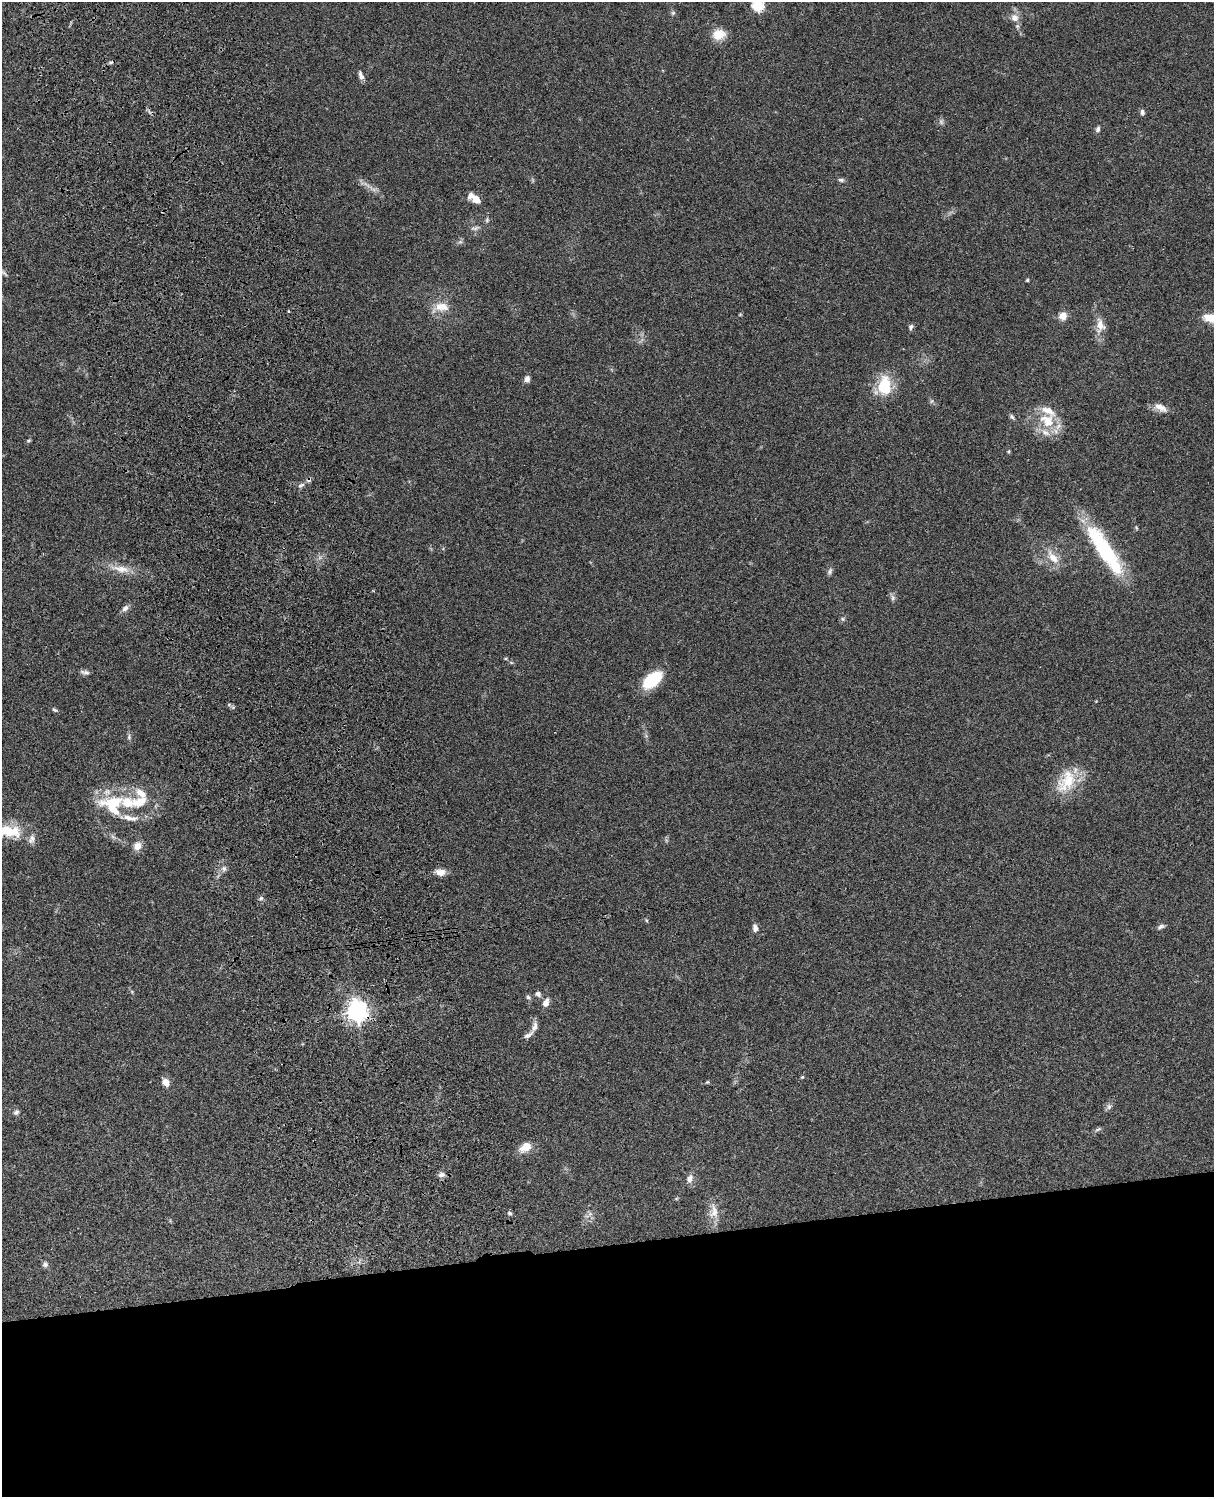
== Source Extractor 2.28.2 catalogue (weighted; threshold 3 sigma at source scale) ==
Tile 11 of 4 x 3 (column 3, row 3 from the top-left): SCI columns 2545-3756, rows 277-1771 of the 5086 x 4925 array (HDU 1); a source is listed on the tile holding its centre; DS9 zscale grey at full resolution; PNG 1216 x 1499 px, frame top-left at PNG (2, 2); no overlay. Shown black and unused: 17% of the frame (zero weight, under 3 of 4 exposures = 6% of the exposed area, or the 3 px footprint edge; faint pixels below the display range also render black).
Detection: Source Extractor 2.28.2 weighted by HDU 2 'WHT'; one run over the whole footprint, this tile lists its part. Background 0.0994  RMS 0.0064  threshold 0.0289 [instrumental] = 3 sigma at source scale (4.5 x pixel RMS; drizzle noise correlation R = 1.50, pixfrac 1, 0.05/0.05 arcsec/px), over >= 5 px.
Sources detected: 78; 1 too faint to see at this stretch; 2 cosmic-ray / hot-pixel residue — not listed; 9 inside a brighter listed object's ellipse — not listed separately; the other 66 listed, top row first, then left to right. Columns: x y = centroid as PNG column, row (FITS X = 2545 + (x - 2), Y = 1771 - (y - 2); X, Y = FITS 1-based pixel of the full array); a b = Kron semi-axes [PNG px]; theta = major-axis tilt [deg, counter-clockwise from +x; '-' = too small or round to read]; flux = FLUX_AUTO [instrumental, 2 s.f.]
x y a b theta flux
758 5 6 6 - 57
673 13 6 4 0 1
1015 18 10 10 - 4.7
719 35 13 11 11 11
361 75 12 5 -69 2.5
1142 112 7 6 - 1.7
1098 129 7 5 68 1.7
841 180 8 5 -10 1.4
476 199 10 8 -34 5.2
487 220 7 5 48 1.1
475 228 12 5 7 1.8
4 273 13 4 -40 1.6
1027 280 5 4 - 0.67
442 307 20 12 -3 8.6
288 311 4 3 - 0.49
1063 316 9 8 - 5.3
1210 318 17 11 -9 8.6
1100 325 21 11 -85 7.2
911 327 8 6 76 1.4
527 379 7 6 - 2.8
884 385 20 13 87 24
1160 407 18 8 -31 5
1012 417 7 5 -50 1.3
1047 421 22 17 -32 18
28 440 7 3 19 0.78
301 485 10 6 27 2.2
1105 550 62 15 -57 61
1053 557 20 9 -51 8.5
121 569 28 9 -10 9.2
830 571 10 5 62 1.6
893 598 10 4 -89 1.5
125 608 10 6 49 2.6
843 619 6 5 - 1.1
511 662 6 4 -20 0.76
85 672 14 5 -7 2.1
652 680 23 12 40 23
55 710 8 4 -27 1.1
129 737 7 5 89 1.3
1067 781 34 19 58 21
139 802 25 14 15 15
113 808 44 17 -38 23
7 831 32 15 -18 17
137 846 10 8 44 5
224 868 8 7 - 2
440 872 13 8 -2 4.4
261 898 6 6 - 1.5
646 920 5 3 - 0.67
1161 926 9 6 26 1.7
755 928 10 6 -79 2.7
538 994 7 6 - 2.1
528 997 6 5 - 1.2
546 1003 11 7 68 3.7
357 1011 8 7 - 420
534 1027 15 7 71 3.3
802 1077 4 4 - 0.83
166 1082 9 7 -60 5
1109 1107 8 6 69 1.7
16 1112 8 6 31 1.6
1098 1129 8 4 35 1.2
525 1147 17 10 33 7.3
441 1175 10 7 9 2.5
689 1178 10 7 65 3.6
714 1211 20 11 81 7.7
509 1213 7 5 -17 1.2
590 1214 6 6 - 1.6
45 1264 7 6 - 1.7
Overlapping masked pixels (flux is a lower limit): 1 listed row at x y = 357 1011
Isophote crosses this tile's border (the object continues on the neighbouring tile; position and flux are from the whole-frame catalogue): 3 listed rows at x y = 758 5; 1210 318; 7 831